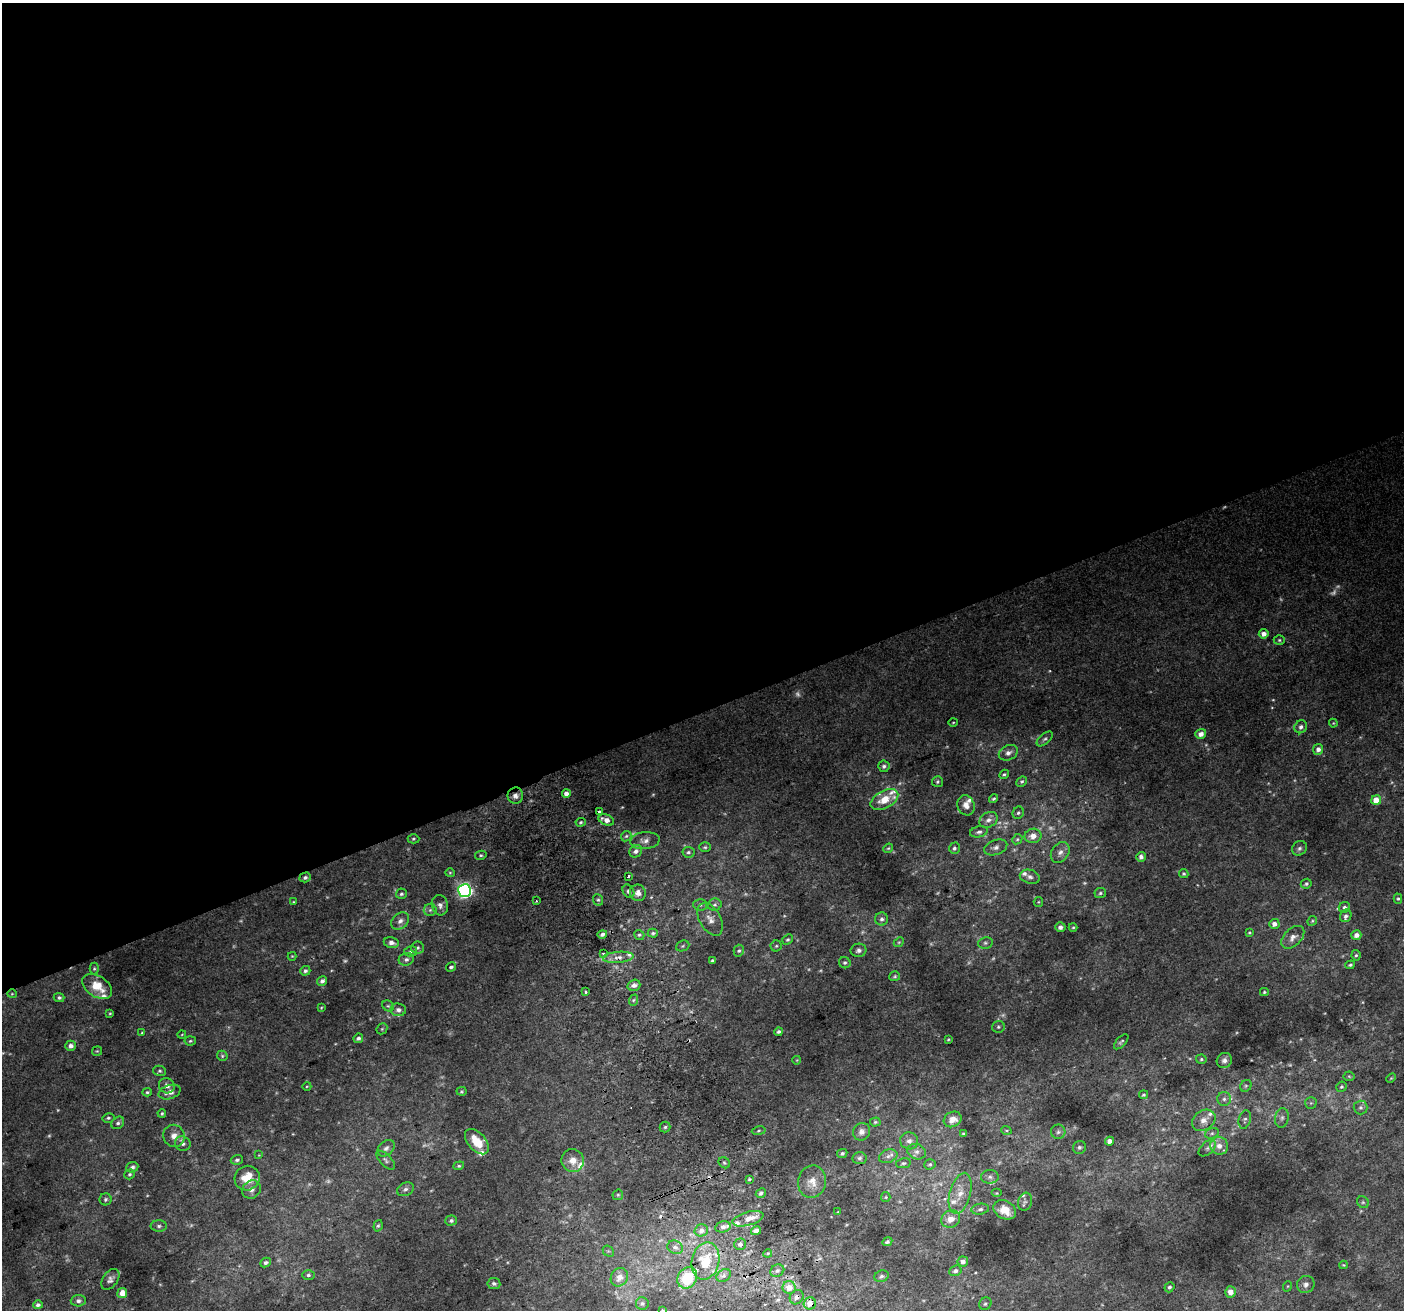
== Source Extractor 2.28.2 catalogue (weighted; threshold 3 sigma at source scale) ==
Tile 2 of 4 x 4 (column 2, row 1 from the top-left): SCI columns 1445-2846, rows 4085-5392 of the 5688 x 5494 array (HDU 1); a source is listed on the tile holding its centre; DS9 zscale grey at full resolution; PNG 1406 x 1312 px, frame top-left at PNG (2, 3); each listed source drawn as its Kron ellipse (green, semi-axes under 4 px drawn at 4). Shown black and unused: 54% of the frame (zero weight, under 2 of 3 exposures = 2% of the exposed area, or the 3 px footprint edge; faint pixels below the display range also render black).
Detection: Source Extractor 2.28.2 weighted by HDU 2 'WHT'; one run over the whole footprint, this tile lists its part. Background 0.0744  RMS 0.014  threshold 0.063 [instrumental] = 3 sigma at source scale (4.5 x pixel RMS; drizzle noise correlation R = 1.50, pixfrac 1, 0.0396/0.0396 arcsec/px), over >= 5 px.
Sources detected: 286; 32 too faint to see at this stretch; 3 cosmic-ray / hot-pixel residue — neither listed nor drawn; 19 inside a brighter listed object's ellipse — not listed separately; the other 232 listed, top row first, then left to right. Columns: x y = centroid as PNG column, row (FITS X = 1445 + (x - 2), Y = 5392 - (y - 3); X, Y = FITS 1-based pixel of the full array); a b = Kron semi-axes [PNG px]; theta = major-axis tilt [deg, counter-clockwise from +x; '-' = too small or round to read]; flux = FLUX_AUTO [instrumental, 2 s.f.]
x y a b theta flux
1264 634 5 4 - 9.2
1279 640 5 4 - 2
953 722 5 3 - 1.3
1333 723 4 4 - 1.2
1301 727 7 6 - 5
1201 734 5 5 - 8.2
1045 739 9 5 41 3.3
1318 749 5 5 - 7.1
1008 753 10 7 27 6.5
884 766 6 5 - 3.4
1004 774 5 3 - 1.9
937 782 5 5 - 2.4
1022 782 6 4 42 2.1
566 794 4 4 - 9.1
515 796 8 8 - 7
994 799 5 3 - 2
884 800 15 8 29 24
1376 800 5 4 - 20
966 805 10 8 -71 8.7
599 812 4 3 - 12
1018 813 6 5 - 2.7
606 820 8 5 -22 12
988 820 9 7 30 7.2
581 822 5 4 - 2.1
979 832 9 5 11 4.1
626 836 6 4 45 2.4
1033 836 8 7 - 12
413 839 6 4 1 2
1017 839 5 4 - 2.1
645 841 14 8 6 8.2
705 847 6 5 - 2.1
996 847 12 7 19 6.5
888 848 5 4 - 1.7
954 848 6 5 - 3.4
1299 848 8 7 - 4.1
636 851 7 6 - 5.1
688 852 6 5 - 2.6
1060 852 11 8 56 8
481 855 6 4 11 2.1
1141 857 5 4 - 6.3
450 873 5 4 - 1.6
1184 874 5 4 - 1.9
628 876 3 3 - 6.9
305 877 6 5 - 3.1
1030 877 10 6 -16 5.6
1306 884 5 4 - 3
465 891 6 6 - 410
628 891 7 5 -59 3.6
638 893 8 8 - 7.6
1100 893 6 5 - 2.7
401 894 5 5 - 2.7
1398 899 5 4 - 1.9
598 900 6 5 - 2.6
536 901 2 2 - 1.3
293 902 4 4 - 1.3
1038 902 5 4 - 1.5
440 905 10 8 -75 6.1
700 905 7 6 - 3.3
715 905 7 6 - 3.9
1344 907 6 5 - 3.7
430 910 6 6 - 3.2
1346 916 6 5 - 3.9
710 919 18 10 -59 13
882 919 6 6 - 3.8
400 921 10 7 41 6.4
1312 921 5 4 - 1.9
1274 924 5 5 - 7.9
1060 927 5 5 - 4.4
1073 927 4 4 - 1.4
1249 932 4 4 - 1.6
653 933 5 4 - 2.8
602 934 5 4 - 3.6
639 935 5 4 - 2.3
1356 935 5 4 - 8
1293 937 14 8 44 9.5
788 940 6 4 40 2.3
899 942 5 4 - 1.7
391 943 7 5 -10 7.3
985 943 7 5 13 2.8
683 946 7 5 22 2.3
776 946 5 5 - 2.1
417 948 6 6 - 3.1
859 950 8 6 13 4.7
411 951 6 5 - 2.5
739 951 6 5 - 3
603 953 2 2 - 1.5
1356 955 5 4 - 2
292 956 4 4 - 1.3
618 957 15 5 4 8.9
406 959 7 6 - 4.3
712 961 4 3 - 1.9
845 963 6 5 - 2.7
1350 965 5 4 - 2.2
451 967 5 4 - 3
94 969 6 4 -90 2.1
305 971 5 5 - 2.9
895 976 5 5 - 2.2
322 981 5 4 - 3.9
634 985 6 5 - 6.2
97 986 17 10 -33 26
585 992 3 3 - 5
1264 992 4 4 - 1.9
12 994 5 4 - 1.4
59 998 5 4 - 2.6
634 1000 6 3 70 2
388 1006 6 5 - 2.6
321 1008 4 4 - 1.3
398 1010 7 6 - 5.2
110 1013 3 3 - 1.3
998 1027 6 6 - 2.5
382 1029 6 5 - 1.8
779 1032 4 4 - 3.1
142 1033 4 3 - 1.4
182 1034 4 3 - 1
358 1038 5 4 - 3.6
948 1039 3 2 - 1.4
190 1041 6 4 6 2
1121 1042 9 4 47 2.6
71 1046 5 5 - 6.5
97 1051 5 5 - 1.5
222 1056 5 4 - 2.2
1201 1059 5 4 - 2.1
797 1060 4 2 - 0.99
1224 1060 8 7 - 5.8
160 1071 6 5 - 2.4
1349 1076 5 5 - 1.8
1391 1078 5 3 - 1.3
167 1086 8 7 - 6.9
307 1086 4 3 - 1.2
1246 1086 6 5 - 2.5
1341 1087 5 5 - 2.4
462 1091 5 4 - 1.6
147 1092 5 4 - 1.9
170 1092 11 7 17 9.7
1144 1095 4 4 - 2
1224 1099 7 7 - 4.3
1311 1103 6 6 - 2.5
1361 1107 7 7 - 3.6
162 1113 4 3 - 2
108 1118 6 4 13 2.2
1282 1118 10 7 79 4.8
953 1119 9 7 28 12
1245 1119 9 6 76 3.6
1204 1120 12 9 34 12
875 1122 5 4 - 1.9
118 1123 7 5 42 3.2
665 1127 5 5 - 2.4
1006 1130 5 3 - 1.4
759 1131 7 3 10 2.1
862 1132 9 8 - 6.7
1058 1132 7 7 - 3.9
963 1133 4 3 - 1.8
1212 1133 7 5 18 3
174 1136 11 10 - 11
909 1141 9 8 - 6.2
1110 1141 4 4 - 7.5
477 1142 15 8 -48 29
183 1144 8 7 - 5
1219 1146 9 8 - 11
1079 1147 7 6 - 3.2
386 1148 10 7 43 5.2
1207 1148 10 6 43 4
916 1152 9 7 -23 5.6
842 1153 5 4 - 2.7
259 1155 4 4 - 1.1
888 1156 9 6 20 5
860 1158 7 6 - 3.3
237 1160 6 4 17 3.2
386 1160 12 5 -45 4
573 1161 11 11 - 14
724 1163 6 5 - 2.2
903 1163 7 5 10 2.6
930 1164 6 5 - 2.3
459 1166 5 4 - 2
132 1167 6 5 - 3.6
130 1174 5 4 - 2.2
990 1177 9 7 3 4.7
247 1178 12 12 - 28
749 1179 4 3 - 1.7
812 1182 16 14 77 17
251 1189 10 8 40 8
405 1189 9 6 27 4.4
761 1193 5 4 - 3.3
960 1193 21 10 74 19
996 1193 5 4 - 1.4
618 1195 6 5 - 1.9
886 1197 5 4 - 1.5
105 1199 6 6 - 2.7
1025 1202 9 7 73 4.5
1363 1202 6 5 - 2.4
980 1209 9 5 9 3.7
1005 1210 12 9 -29 20
838 1212 3 3 - 1.1
748 1219 16 6 16 12
951 1219 9 8 - 12
451 1221 5 5 - 3.3
159 1226 8 5 0 3.4
378 1226 6 4 71 2
723 1227 7 5 14 5.1
701 1230 7 6 - 7.1
756 1231 5 4 - 5.2
887 1242 5 4 - 2.4
740 1244 5 5 - 3.5
675 1247 8 6 -24 5.7
608 1251 6 5 - 2.4
768 1253 4 3 - 1.2
705 1261 19 13 77 37
963 1261 5 5 - 7.9
265 1262 5 4 - 3.1
1344 1265 4 3 - 1.4
777 1271 7 6 - 3.7
955 1271 6 5 - 4
308 1275 6 5 - 3.1
724 1276 8 5 33 4.2
881 1276 7 5 22 3.9
619 1277 9 8 - 13
687 1278 11 9 56 49
110 1279 12 7 55 5.5
494 1284 6 5 - 3.4
1306 1284 9 8 - 6.1
1288 1286 5 3 - 1.2
1169 1287 5 4 - 2.9
789 1288 6 6 - 15
1230 1292 5 5 - 13
122 1293 5 5 - 12
797 1297 7 6 - 4.7
78 1301 7 6 - 4.1
642 1303 6 6 - 2.8
810 1303 6 6 - 14
985 1304 7 6 - 3
38 1305 5 4 - 3.1
663 1310 3 2 - 1.4
Overlapping masked pixels (flux is a lower limit): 3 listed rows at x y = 515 796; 797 1297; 810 1303
Isophote crosses this tile's border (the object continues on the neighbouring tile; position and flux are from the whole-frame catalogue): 1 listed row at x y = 663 1310